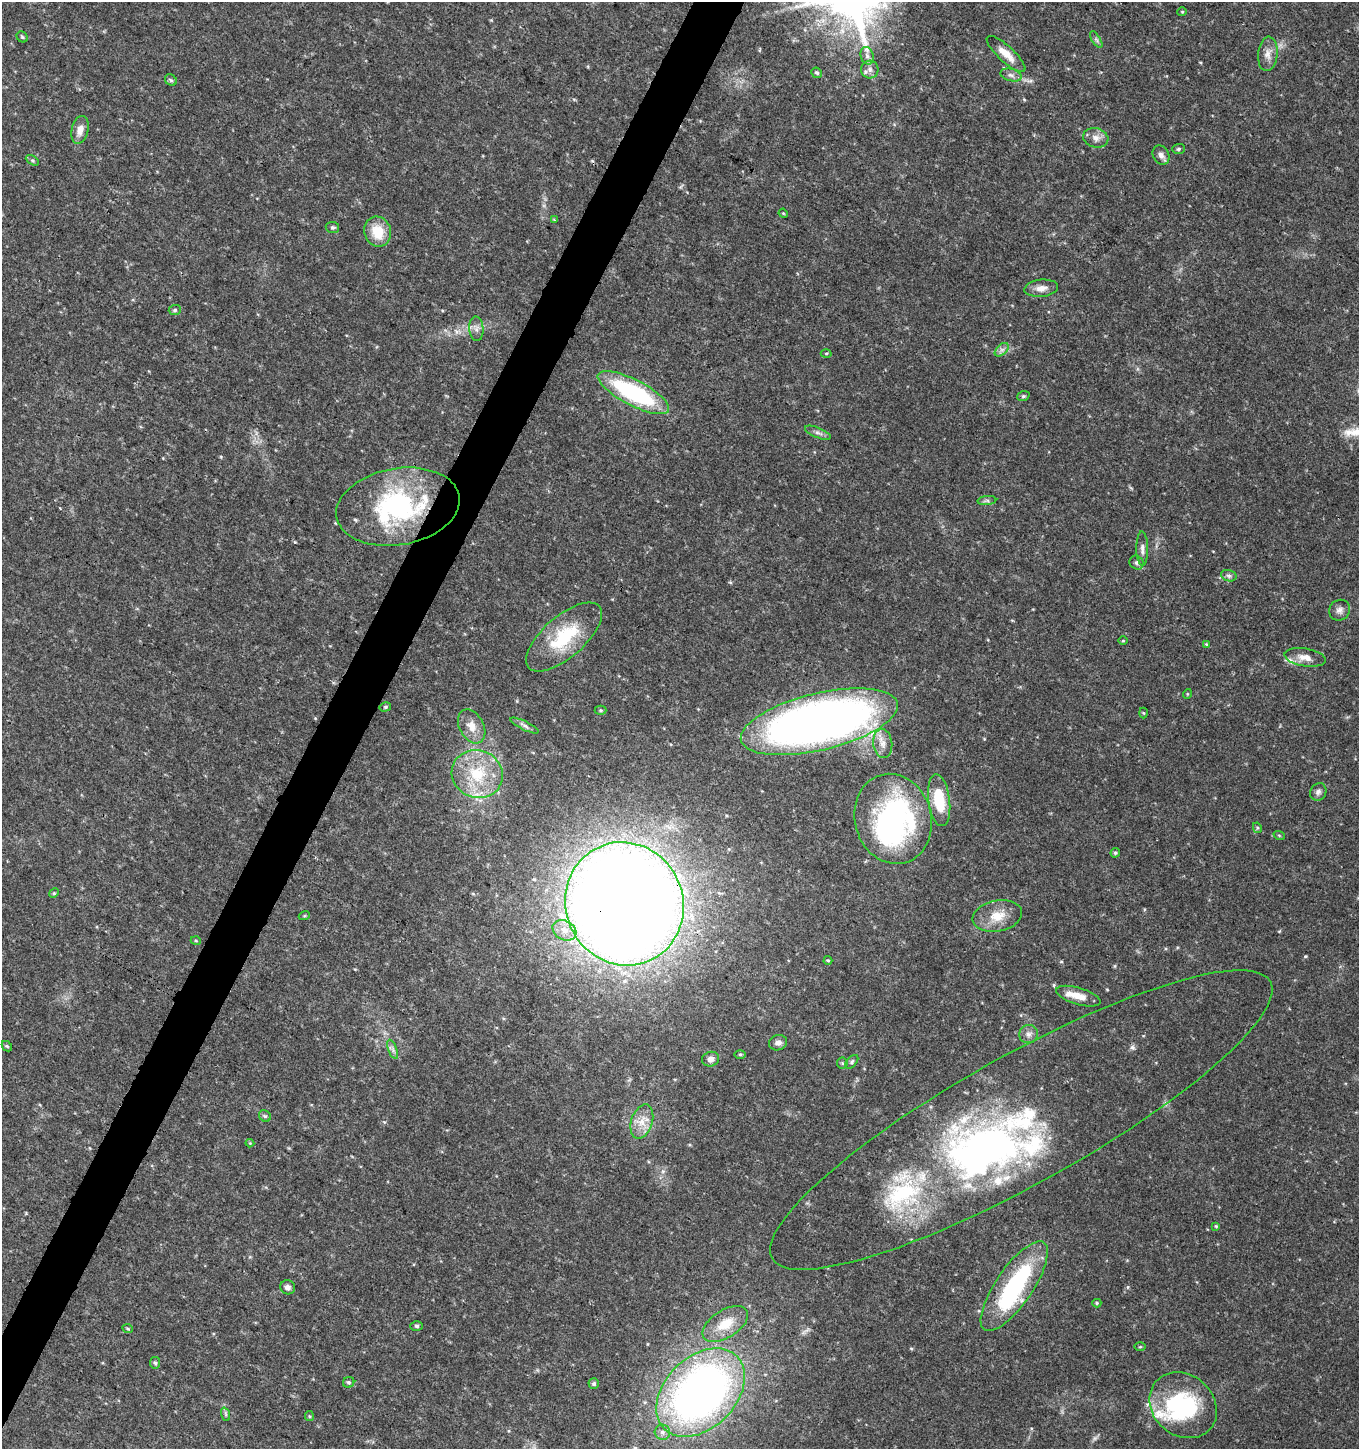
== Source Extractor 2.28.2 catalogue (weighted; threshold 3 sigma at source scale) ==
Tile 7 of 4 x 4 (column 3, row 2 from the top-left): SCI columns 2982-4338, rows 2899-4345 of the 5896 x 5806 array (HDU 1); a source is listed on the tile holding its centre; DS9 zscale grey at full resolution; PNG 1361 x 1451 px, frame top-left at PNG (2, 2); each listed source drawn as its Kron ellipse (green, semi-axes under 4 px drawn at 4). Shown black and unused: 4% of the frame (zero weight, under 3 of 4 exposures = <1% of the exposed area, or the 3 px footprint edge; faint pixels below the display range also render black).
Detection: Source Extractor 2.28.2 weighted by HDU 2 'WHT'; one run over the whole footprint, this tile lists its part. Background 0.0292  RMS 0.0034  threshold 0.0154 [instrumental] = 3 sigma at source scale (4.5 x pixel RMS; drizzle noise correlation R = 1.50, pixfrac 1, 0.0396/0.0396 arcsec/px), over >= 5 px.
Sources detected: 100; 4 inside a brighter object's white glare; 1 cosmic-ray / hot-pixel residue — neither listed nor drawn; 7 inside a brighter listed object's ellipse — not listed separately; the other 88 listed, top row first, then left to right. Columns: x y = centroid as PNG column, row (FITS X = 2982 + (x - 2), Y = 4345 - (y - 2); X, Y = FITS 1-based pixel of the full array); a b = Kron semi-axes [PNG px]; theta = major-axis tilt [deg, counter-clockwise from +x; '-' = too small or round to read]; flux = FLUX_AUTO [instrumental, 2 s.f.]
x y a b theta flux
1182 12 4 4 - 0.33
22 37 6 5 - 0.54
1096 40 9 4 -58 0.83
1006 54 25 7 -42 4.5
1268 54 17 9 84 2.9
867 56 9 6 -74 1.4
870 70 9 8 - 1.8
817 73 5 5 - 0.7
1011 75 11 6 -15 1.3
171 80 6 5 - 0.65
80 130 14 8 77 2.8
1096 138 13 9 -15 2.4
1178 149 6 5 - 0.58
1161 155 10 8 -60 1.6
32 160 7 4 -30 0.57
783 213 5 3 - 0.32
554 220 4 3 - 0.45
332 227 7 5 -8 0.69
378 232 15 13 -71 7.8
1041 288 17 8 6 2.6
175 310 6 5 - 0.58
476 329 12 7 -85 1.8
1002 350 8 5 44 1.2
826 353 5 3 - 0.36
633 393 40 12 -28 43
1023 396 6 5 - 0.59
818 433 14 5 -22 1.3
987 501 9 4 5 0.87
398 507 62 38 10 53
1142 549 17 6 -89 1.7
1137 563 7 6 - 0.89
1229 576 8 5 -17 0.92
1340 610 11 10 - 1.8
564 637 47 20 41 20
1123 641 5 3 - 0.3
1206 644 4 4 - 0.31
1305 657 21 9 -9 3.8
1187 694 5 3 - 0.28
385 707 6 4 15 0.55
601 710 6 4 -1 0.52
1143 713 5 3 - 0.3
819 722 80 28 13 280
472 726 18 12 -62 4.4
525 726 15 4 -27 1.2
883 744 14 9 -83 3
477 774 26 23 -22 17
1318 792 9 7 55 1.3
939 800 26 10 -82 13
893 819 45 38 -74 75
1257 828 5 4 - 0.43
1279 835 6 3 -20 0.34
1115 853 5 4 - 0.61
54 893 5 4 - 0.39
624 904 62 58 -66 970
304 916 5 3 - 0.39
997 916 25 15 12 7
564 930 12 9 -28 3.5
196 941 5 3 - 0.34
828 960 4 4 - 0.34
1078 996 23 8 -16 4.8
1029 1034 9 9 - 1.7
778 1043 9 7 17 1.5
7 1046 6 4 -47 0.52
393 1049 10 3 -69 0.9
740 1054 6 4 0 0.45
710 1059 9 7 15 1.6
852 1062 8 5 47 0.67
842 1063 6 5 - 0.46
265 1116 6 5 - 0.64
1021 1120 285 64 29 140
642 1121 18 10 72 4.6
250 1143 4 4 - 0.32
1216 1226 4 3 - 0.32
1014 1286 53 18 56 43
288 1287 7 7 - 1.5
1097 1303 4 4 - 0.45
725 1324 25 13 32 7.9
417 1326 6 5 - 0.68
128 1329 5 4 - 0.45
1140 1347 5 3 - 0.38
155 1363 6 5 - 0.57
349 1382 6 5 - 0.7
594 1384 5 5 - 0.59
701 1393 52 35 45 200
1183 1405 36 30 -41 35
225 1414 7 4 -71 0.69
309 1416 5 4 - 0.41
662 1432 8 7 - 1.4
Overlapping masked pixels (flux is a lower limit): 4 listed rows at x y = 398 507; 624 904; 1021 1120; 701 1393